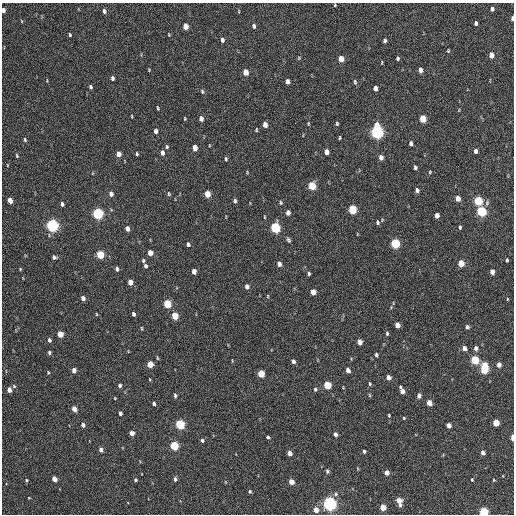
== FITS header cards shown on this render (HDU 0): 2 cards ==
NAXIS1  =                  512 / Axis length
NAXIS2  =                  512 / Axis length

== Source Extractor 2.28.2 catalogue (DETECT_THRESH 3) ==
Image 512 x 512 px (HDU 0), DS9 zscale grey, 1 PNG px = 1 image px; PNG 516 x 516 px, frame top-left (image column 1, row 512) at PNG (2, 3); no overlay
Background 219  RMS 15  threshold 43.7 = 3 sigma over >= 5 px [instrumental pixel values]
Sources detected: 175; all 175 listed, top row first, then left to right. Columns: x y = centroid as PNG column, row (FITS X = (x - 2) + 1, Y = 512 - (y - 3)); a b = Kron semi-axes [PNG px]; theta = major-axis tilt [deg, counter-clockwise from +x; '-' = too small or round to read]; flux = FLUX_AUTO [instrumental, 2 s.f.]
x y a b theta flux
335 5 3 3 - 840
492 9 4 4 - 3600
3 10 4 3 - 3500
104 11 5 4 - 2800
239 11 5 3 - 810
512 18 4 3 - 2400
476 23 4 3 - 2300
185 26 5 4 - 12000
254 26 6 4 -79 2300
70 35 4 3 - 1200
222 40 5 4 - 3300
385 40 5 3 - 2200
448 51 5 3 - 970
491 55 5 4 - 8300
299 58 5 4 - 930
397 58 4 3 - 1900
341 59 5 4 - 14000
382 63 4 2 - 770
149 70 4 3 - 800
420 70 5 4 - 5900
245 72 5 4 - 9500
112 78 4 3 - 2400
287 81 5 4 - 4600
355 82 7 4 -81 1600
90 87 4 3 - 2000
375 88 5 4 - 5400
202 91 7 4 -79 1600
158 108 4 2 - 1100
132 116 4 2 - 770
185 118 4 3 - 890
201 118 5 4 - 5400
423 119 5 4 - 23000
308 124 6 3 -83 920
337 124 5 4 - 1200
265 125 5 4 - 8000
256 130 4 3 - 1000
156 131 5 4 - 4100
377 132 7 5 -88 290000
340 138 5 2 - 950
25 140 6 4 -74 1300
411 143 5 3 - 3200
209 145 4 2 - 640
167 147 5 4 - 1600
195 148 5 4 - 8900
475 151 4 3 - 3200
326 152 5 4 - 6300
162 153 5 4 - 4300
118 154 5 4 - 7500
137 154 4 3 - 1200
17 156 5 3 - 1100
381 157 5 4 - 5200
226 159 5 3 - 1400
7 165 4 2 - 610
415 167 4 3 - 2000
247 172 5 3 - 820
430 172 5 4 - 1000
312 186 5 5 - 32000
417 190 4 4 - 3100
111 194 5 4 - 4400
169 194 6 4 -73 1200
207 194 5 4 - 19000
458 198 5 4 - 7700
10 200 5 4 - 10000
235 201 5 4 - 2000
478 201 5 5 - 59000
281 203 5 4 - 1400
62 204 4 3 - 2400
353 209 5 4 - 49000
481 211 6 5 - 80000
98 213 5 5 - 130000
288 213 5 4 - 5200
437 215 5 4 - 7000
264 217 4 2 - 780
377 222 6 5 - 2000
52 225 6 5 - 220000
275 227 6 5 - 92000
460 227 4 3 - 1600
127 229 5 4 - 4700
289 240 6 4 -63 2000
395 243 5 5 - 72000
188 244 5 4 - 2300
150 253 5 4 - 11000
100 255 5 4 - 36000
54 257 4 4 - 2500
143 260 4 4 - 1400
507 260 4 3 - 1200
461 263 5 4 - 19000
279 264 5 4 - 5100
145 266 4 3 - 2400
20 269 4 3 - 810
117 269 4 3 - 2800
194 271 5 4 - 6200
492 272 5 4 - 6600
309 273 5 3 - 1600
130 282 5 4 - 9200
247 287 5 4 - 4000
313 292 5 4 - 9400
268 296 5 3 - 830
83 298 5 4 - 4400
507 299 4 2 - 730
167 304 5 4 - 39000
96 314 4 2 - 740
133 314 4 3 - 2900
175 316 5 4 - 27000
397 325 5 4 - 9300
467 327 4 4 - 2500
142 328 5 3 - 910
387 333 6 4 -89 1600
60 334 5 4 - 17000
49 340 5 4 - 2600
360 342 5 4 - 9000
464 348 5 4 - 6400
476 348 5 4 - 4000
49 352 5 4 - 1700
376 355 5 4 - 1700
157 358 6 3 -81 890
475 360 5 4 - 53000
232 361 5 2 - 690
293 361 4 4 - 3600
150 364 5 4 - 19000
499 365 5 4 - 6000
484 368 9 4 87 58000
74 370 5 4 - 5800
348 370 5 4 - 6700
48 372 4 3 - 810
261 374 5 4 - 27000
388 377 4 4 - 6800
370 384 5 3 - 1300
120 385 5 4 - 2200
327 385 5 4 - 40000
14 386 5 4 - 1300
315 389 5 4 - 1500
9 390 4 4 - 7300
402 391 6 4 -67 7100
175 395 5 3 - 2000
369 395 5 3 - 1000
419 396 4 4 - 4800
115 398 3 2 - 670
154 403 4 3 - 2200
429 403 5 4 - 11000
74 409 5 4 - 11000
120 413 4 3 - 2600
389 415 3 2 - 950
404 418 4 3 - 840
496 423 5 4 - 19000
180 424 5 4 - 81000
83 425 4 4 - 4000
449 425 4 4 - 7800
132 433 4 4 - 6200
335 434 4 3 - 3700
268 437 3 3 - 1400
513 437 4 2 - 12000
202 440 5 4 - 2200
174 446 5 4 - 60000
101 450 4 4 - 5000
364 451 4 3 - 1800
483 452 4 4 - 5000
289 453 4 4 - 7400
327 471 5 4 - 1800
387 473 4 4 - 8100
54 479 4 4 - 9900
175 479 5 4 - 2700
26 480 4 3 - 1000
135 480 4 4 - 1600
472 480 4 3 - 1100
494 480 4 4 - 930
291 482 4 4 - 12000
250 491 4 4 - 1400
335 494 6 6 - 2400
29 498 3 2 - 610
399 501 7 4 -74 13000
329 504 5 5 - 330000
383 507 4 4 - 17000
316 510 5 4 - 9600
483 512 4 4 - 75000
At the frame edge (FLAGS 8, measured only in part): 4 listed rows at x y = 3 10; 512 18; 513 437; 483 512